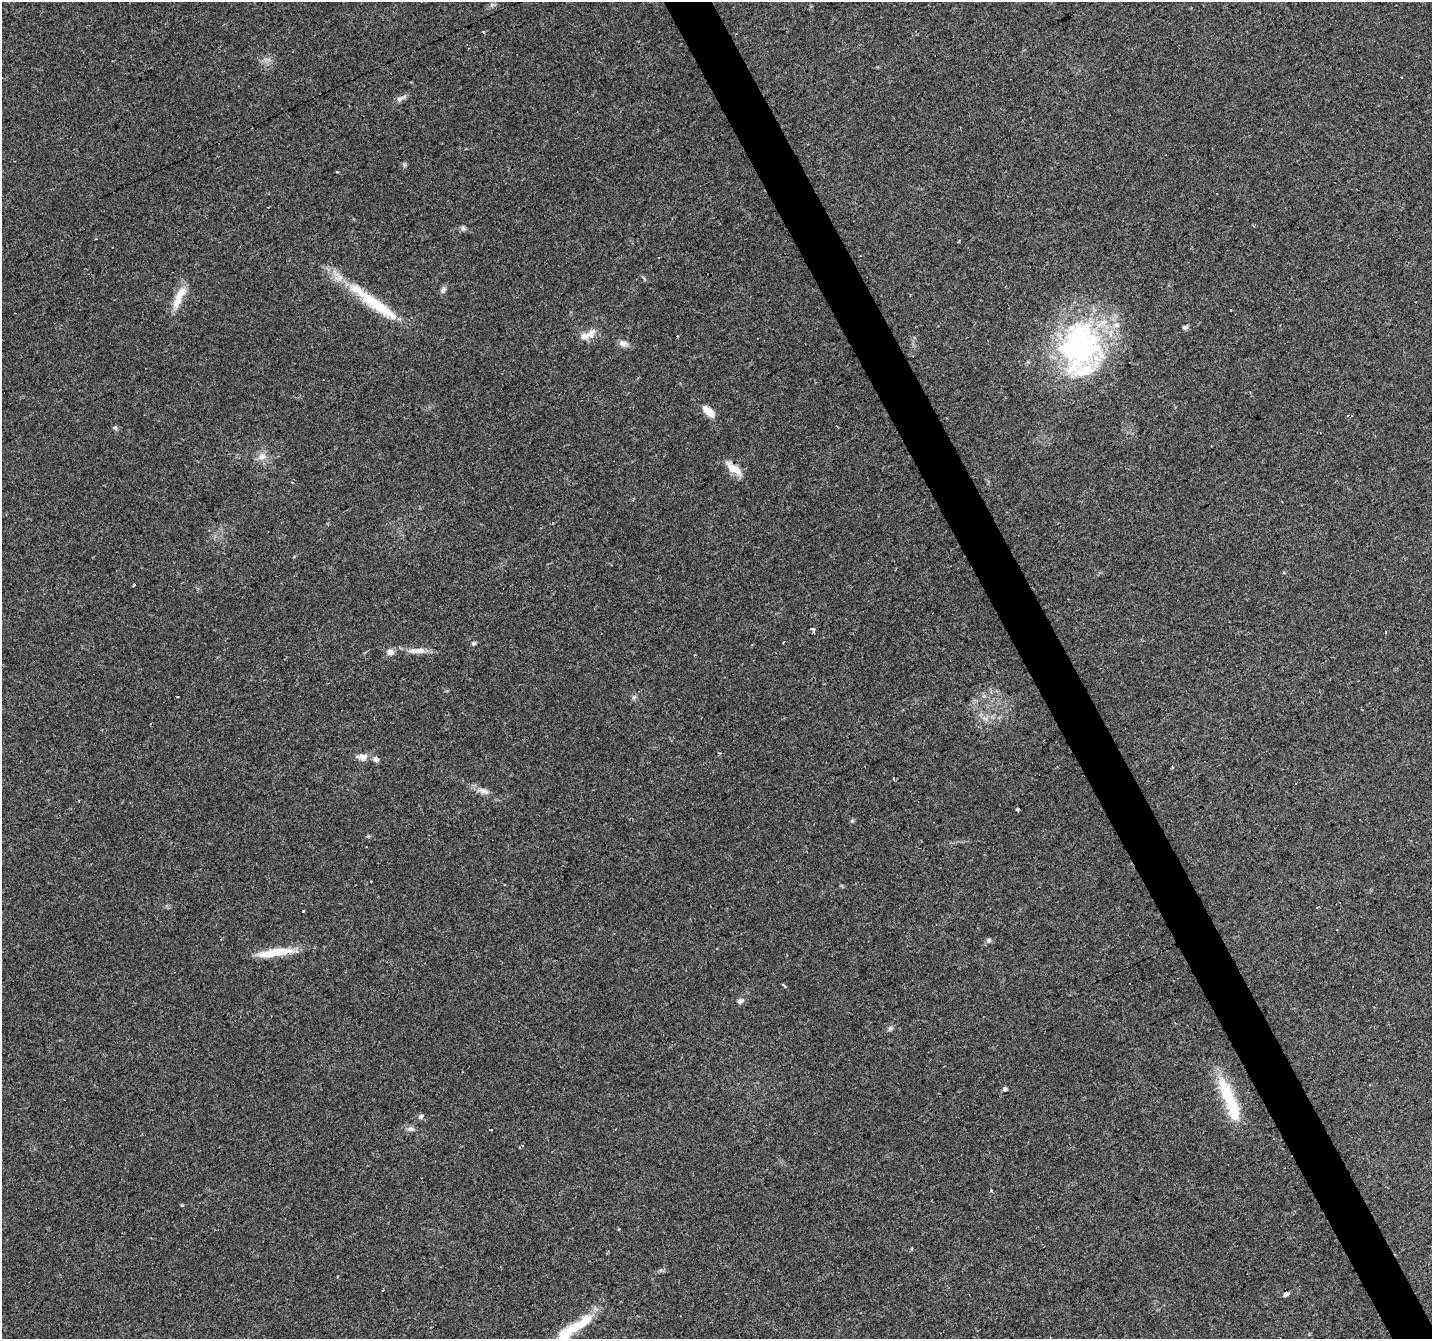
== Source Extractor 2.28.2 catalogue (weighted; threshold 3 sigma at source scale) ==
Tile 6 of 4 x 4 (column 2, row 2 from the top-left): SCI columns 1431-2860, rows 2827-4163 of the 5720 x 5594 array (HDU 1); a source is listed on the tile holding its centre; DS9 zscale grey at full resolution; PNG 1434 x 1341 px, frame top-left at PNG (2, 2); no overlay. Shown black and unused: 3% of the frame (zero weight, under 3 of 4 exposures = <1% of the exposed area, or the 3 px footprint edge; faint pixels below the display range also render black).
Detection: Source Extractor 2.28.2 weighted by HDU 2 'WHT'; one run over the whole footprint, this tile lists its part. Background 0.0436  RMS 0.005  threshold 0.0225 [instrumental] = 3 sigma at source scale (4.5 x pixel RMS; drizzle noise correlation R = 1.50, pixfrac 1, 0.0396/0.0396 arcsec/px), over >= 5 px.
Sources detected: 78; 2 inside a brighter object's white glare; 17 cosmic-ray / hot-pixel residue — not listed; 8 inside a brighter listed object's ellipse — not listed separately; the other 51 listed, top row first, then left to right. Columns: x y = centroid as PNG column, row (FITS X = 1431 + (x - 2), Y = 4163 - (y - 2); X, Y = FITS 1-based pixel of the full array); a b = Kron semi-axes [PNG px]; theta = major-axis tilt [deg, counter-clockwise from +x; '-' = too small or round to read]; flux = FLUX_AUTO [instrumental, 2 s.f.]
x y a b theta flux
483 32 5 3 - 0.74
401 98 18 5 25 2.2
268 207 3 3 - 0.66
463 228 7 6 - 1.2
658 258 3 3 - 0.68
443 290 9 7 52 1.5
180 294 22 10 57 7.6
377 305 67 13 -35 28
1185 327 6 5 - 1.3
585 336 15 10 10 4.4
623 343 11 7 -11 2.8
1081 345 65 48 -74 100
709 412 18 8 -44 5.6
1349 416 5 3 - 6.5
115 428 7 5 -21 0.95
262 456 12 8 14 3.5
734 469 26 9 -37 7
292 482 3 2 - 0.39
134 585 3 3 - 5
1068 599 2 2 - 0.39
813 629 4 3 - 2.9
473 643 5 5 - 0.94
418 650 19 8 1 4.4
390 652 9 8 - 2.7
634 697 6 4 19 0.87
720 753 3 3 - 0.54
363 757 13 9 -4 3.7
376 759 8 6 -15 1.7
483 791 16 8 -21 3.5
79 801 3 2 - 0.51
1017 809 4 4 - 2.6
852 820 6 4 0 0.68
1318 907 4 2 - 0.59
302 911 3 3 - 2.2
989 940 7 6 - 1.3
279 951 38 10 1 12
785 986 3 3 - 8.5
741 1001 9 6 18 1.5
890 1028 6 5 - 1.2
1369 1085 3 3 - 0.67
1005 1089 5 5 - 1.3
1229 1099 62 13 -70 27
421 1117 7 6 - 1.3
410 1129 9 7 0 1.8
521 1146 6 3 25 0.87
991 1190 4 3 - 2.4
182 1205 4 3 - 0.45
619 1229 3 3 - 1
911 1249 4 3 - 0.64
1286 1294 7 5 20 1.7
575 1327 35 12 28 12
Overlapping masked pixels (flux is a lower limit): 3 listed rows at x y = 1349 416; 734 469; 279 951